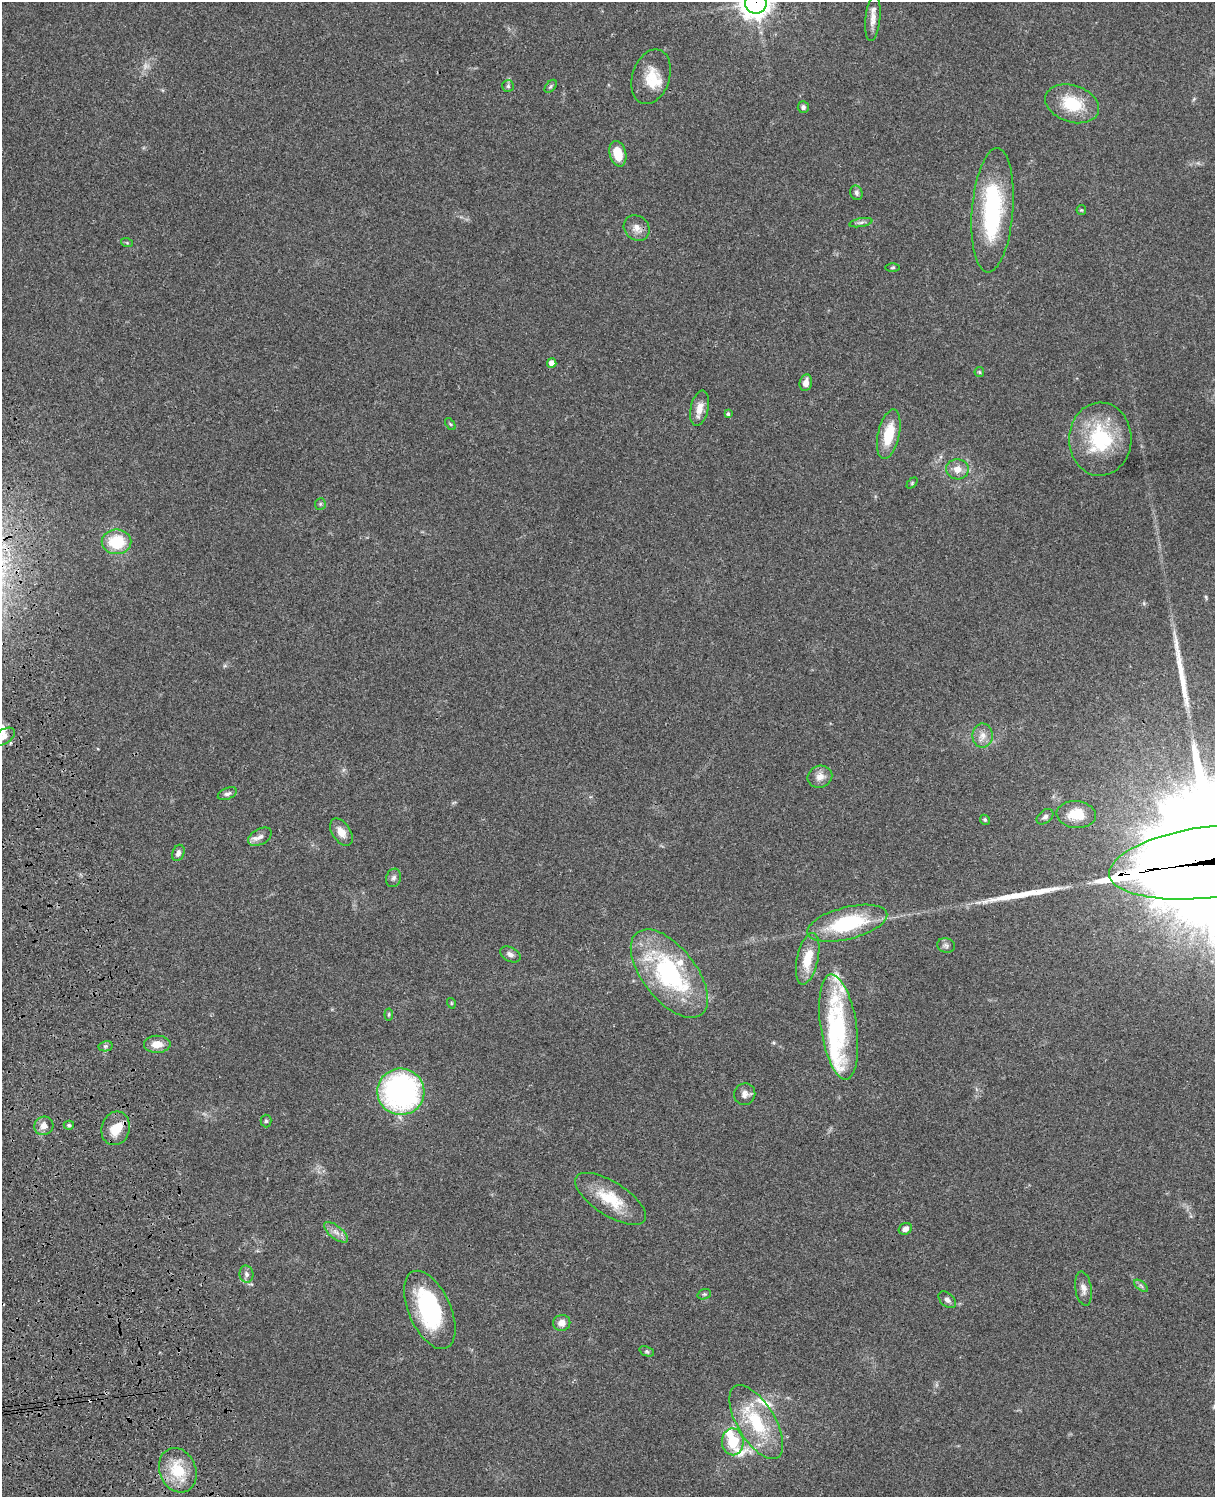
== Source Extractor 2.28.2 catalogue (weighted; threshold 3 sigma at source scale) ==
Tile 7 of 4 x 3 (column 3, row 2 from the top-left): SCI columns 2545-3757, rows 1773-3267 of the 5088 x 4927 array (HDU 1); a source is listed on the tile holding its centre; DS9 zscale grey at full resolution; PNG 1217 x 1499 px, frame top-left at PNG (2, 2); each listed source drawn as its Kron ellipse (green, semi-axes under 4 px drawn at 4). Shown black and unused: <1% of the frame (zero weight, under 3 of 4 exposures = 6% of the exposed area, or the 3 px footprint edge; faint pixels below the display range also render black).
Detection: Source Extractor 2.28.2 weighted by HDU 2 'WHT'; one run over the whole footprint, this tile lists its part. Background 0.0752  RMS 0.0059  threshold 0.0265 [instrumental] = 3 sigma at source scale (4.5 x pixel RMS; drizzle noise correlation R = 1.50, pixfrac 1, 0.05/0.05 arcsec/px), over >= 5 px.
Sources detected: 86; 1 too faint to see at this stretch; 4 inside a brighter object's white glare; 1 cosmic-ray / hot-pixel residue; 2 long thin detections or spike segments (spike, bleed or trail) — neither listed nor drawn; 9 inside a brighter listed object's ellipse — not listed separately; the other 69 listed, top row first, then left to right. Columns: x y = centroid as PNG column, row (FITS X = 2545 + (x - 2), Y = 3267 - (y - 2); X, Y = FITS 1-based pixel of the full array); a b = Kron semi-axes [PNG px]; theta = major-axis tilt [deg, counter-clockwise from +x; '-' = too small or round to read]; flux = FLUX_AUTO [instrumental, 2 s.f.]
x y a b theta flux
756 3 11 11 - 640
873 18 23 7 84 5.2
651 77 28 18 72 13
508 86 6 6 - 1.1
551 86 7 4 49 0.95
1072 104 28 18 -18 23
803 107 6 5 - 1.6
618 154 13 8 -76 12
856 193 7 6 - 1.5
992 210 62 20 85 67
1081 210 5 5 - 0.69
861 223 12 3 11 1.5
637 228 14 12 -42 4.9
127 243 6 4 -19 0.71
893 268 7 3 1 0.66
552 363 5 4 - 4.1
979 372 5 4 - 0.79
806 383 8 6 79 4.1
700 408 18 9 77 6
728 414 4 3 - 0.98
450 424 7 3 -53 0.82
889 434 25 10 77 16
1100 439 36 31 88 44
957 469 11 10 - 5.4
912 483 6 4 47 0.67
320 504 6 5 - 1
117 542 15 12 0 22
983 736 12 10 -89 4.6
4 737 12 7 32 3.2
820 777 12 11 - 5.1
227 794 10 5 22 1.9
1076 814 20 13 -6 12
1045 817 9 6 39 2
985 820 5 4 - 0.94
341 832 15 9 -57 5.4
260 837 13 8 29 3.5
178 853 8 5 68 2.2
1214 861 106 36 7 50000
394 878 9 7 72 1.9
847 923 41 16 14 47
946 945 9 7 -12 1.9
510 954 11 7 -27 2.5
808 959 26 10 78 14
669 973 52 26 -52 83
451 1003 5 3 - 0.52
389 1014 6 4 84 0.73
839 1027 53 18 -81 44
157 1044 13 8 1 6.6
106 1046 7 5 11 1.2
401 1092 23 23 - 130
745 1094 11 10 - 3.5
266 1121 6 5 - 1.1
69 1125 5 4 - 1
44 1126 10 9 - 4
116 1128 17 14 74 11
610 1199 40 17 -32 21
905 1229 7 5 30 2.9
336 1232 14 6 -38 3.6
246 1274 8 7 - 2.2
1141 1286 8 4 -38 1.2
1083 1289 17 8 -81 3.8
704 1294 7 5 19 1
947 1300 10 6 -43 2.1
430 1310 42 21 -66 59
562 1323 8 8 - 4.3
647 1351 8 4 -20 1
756 1422 41 18 -59 36
733 1442 13 11 -88 17
178 1470 23 18 -67 21
Overlapping masked pixels (flux is a lower limit): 2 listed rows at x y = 756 3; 1214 861
Isophote crosses this tile's border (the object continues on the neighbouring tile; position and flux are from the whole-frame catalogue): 3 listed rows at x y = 756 3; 4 737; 1214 861